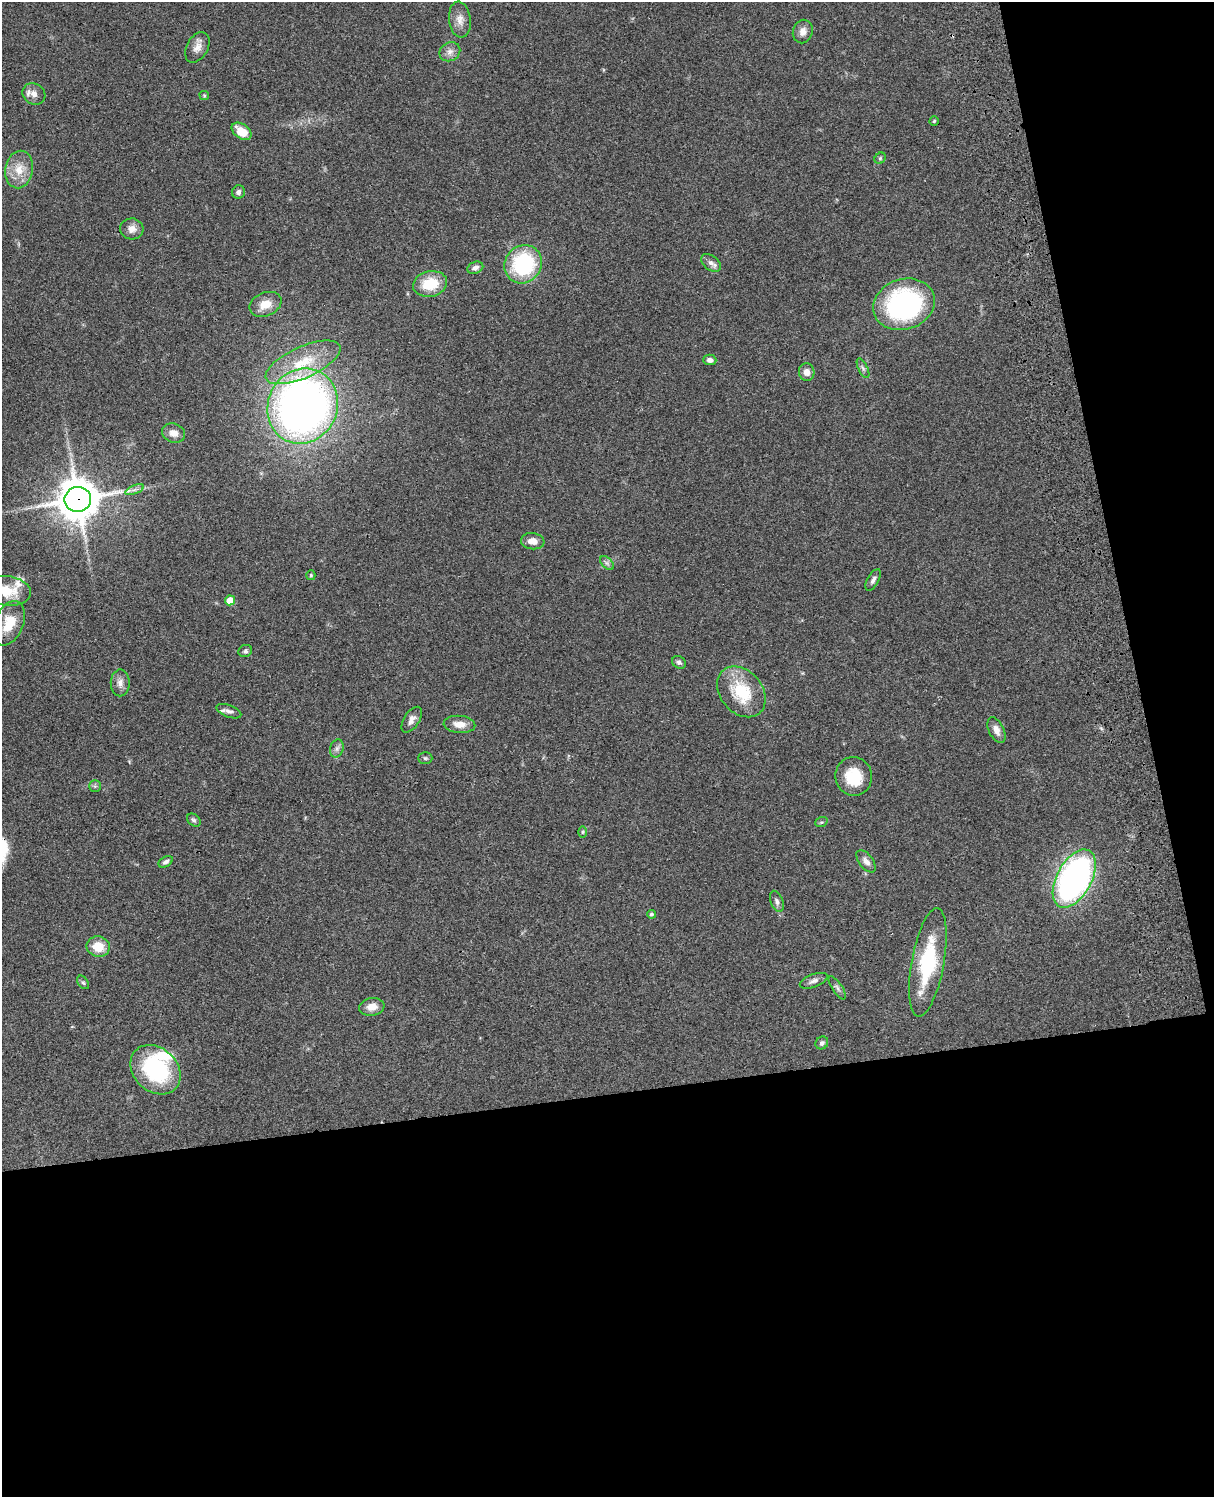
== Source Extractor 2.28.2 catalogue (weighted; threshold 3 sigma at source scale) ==
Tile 12 of 4 x 3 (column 4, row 3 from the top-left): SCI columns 3756-4967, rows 277-1771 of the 5086 x 4926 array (HDU 1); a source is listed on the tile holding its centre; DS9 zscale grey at full resolution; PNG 1216 x 1499 px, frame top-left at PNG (2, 2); each listed source drawn as its Kron ellipse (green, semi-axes under 4 px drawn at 4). Shown black and unused: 33% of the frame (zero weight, under 3 of 4 exposures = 6% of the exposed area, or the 3 px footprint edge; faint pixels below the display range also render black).
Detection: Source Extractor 2.28.2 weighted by HDU 2 'WHT'; one run over the whole footprint, this tile lists its part. Background 0.0785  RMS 0.0058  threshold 0.0259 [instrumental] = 3 sigma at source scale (4.5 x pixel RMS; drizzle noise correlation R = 1.50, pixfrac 1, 0.05/0.05 arcsec/px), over >= 5 px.
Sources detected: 64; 3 inside a brighter listed object's ellipse — not listed separately; the other 61 listed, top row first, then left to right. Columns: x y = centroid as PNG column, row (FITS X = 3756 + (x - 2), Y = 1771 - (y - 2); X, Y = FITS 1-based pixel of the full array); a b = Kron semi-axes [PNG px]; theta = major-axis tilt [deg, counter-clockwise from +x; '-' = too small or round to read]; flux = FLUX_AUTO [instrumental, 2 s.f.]
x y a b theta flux
460 20 18 11 -83 5
803 31 12 9 70 4.1
197 47 16 10 60 4.5
450 52 11 9 31 3.2
34 94 12 10 -35 4.2
204 95 5 4 - 0.61
934 121 5 4 - 0.71
242 131 11 7 -36 9.1
880 158 6 5 - 0.84
19 169 19 13 80 9.7
238 192 7 6 - 1.9
132 229 12 10 -3 4.2
711 263 11 7 -38 2.6
523 264 20 18 51 51
475 268 8 6 24 2.3
430 284 17 12 11 17
265 304 17 11 23 8.3
904 304 31 25 19 110
710 360 6 5 - 2.4
303 362 40 15 24 23
863 368 11 4 -64 1.6
807 372 9 7 -76 3.3
303 406 38 34 64 390
174 433 12 9 -20 4.3
135 490 10 3 21 1.6
78 499 13 12 - 1700
533 541 12 8 -8 4.7
607 563 8 5 -45 1.5
311 575 5 4 - 0.62
873 580 12 5 60 2
7 591 24 14 -7 14
230 600 5 5 - 10
9 623 23 14 67 13
245 651 7 6 - 1.4
679 662 7 6 - 1.6
120 683 13 9 89 3.4
741 692 28 21 -50 27
229 711 13 6 -21 2.2
412 720 14 7 57 3.1
459 724 16 8 -4 6.1
996 730 14 7 -65 4
337 748 9 6 74 2.1
425 758 7 6 - 1
854 776 19 18 - 19
95 786 5 5 - 1.1
194 820 7 5 -42 1.3
821 822 6 4 20 0.83
583 832 6 4 89 0.76
866 861 13 7 -53 3.3
166 862 8 5 31 1.8
1074 879 32 17 61 190
777 901 11 6 -70 2
652 914 4 4 - 1.1
98 947 12 10 -13 11
928 962 55 16 80 44
814 981 14 6 21 2.6
83 982 7 5 -52 1
837 988 13 5 -56 1.9
372 1007 12 9 9 5.5
822 1043 7 6 - 1.6
155 1070 28 21 -43 55
Overlapping masked pixels (flux is a lower limit): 1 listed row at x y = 78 499
Isophote crosses this tile's border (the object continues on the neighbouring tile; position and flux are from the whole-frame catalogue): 1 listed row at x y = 7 591